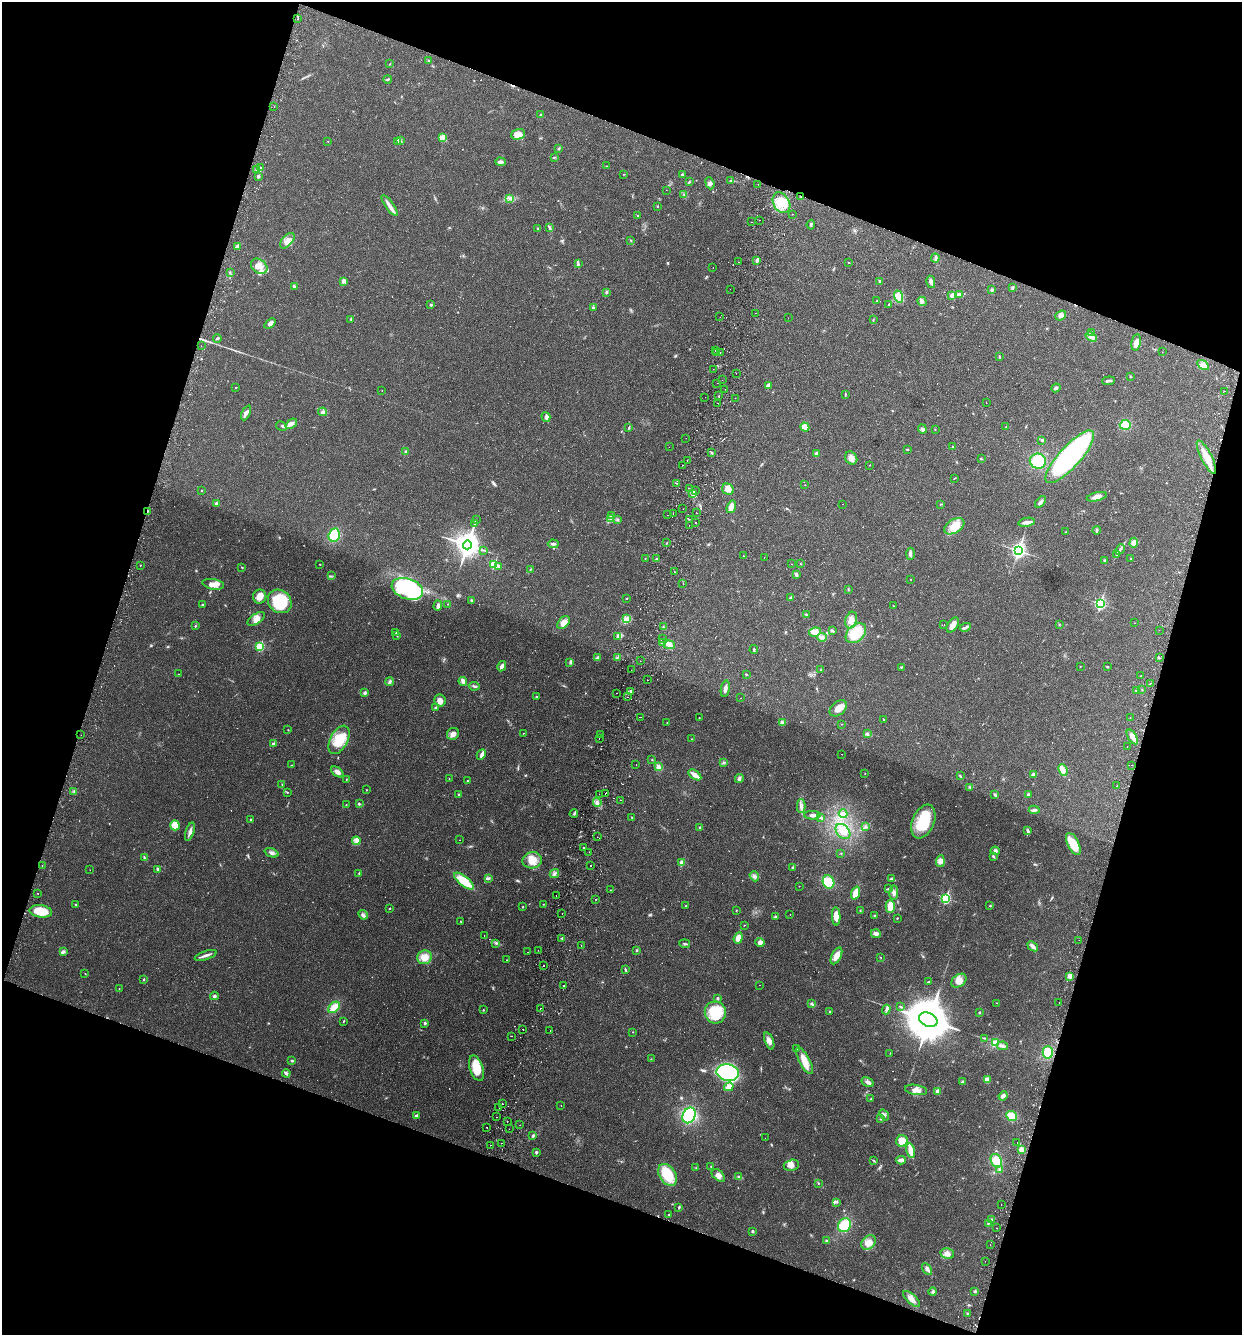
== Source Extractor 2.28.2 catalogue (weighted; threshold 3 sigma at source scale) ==
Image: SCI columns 189-5146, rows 26-5357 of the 5462 x 5379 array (HDU 1 of 3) = the unmasked area's bounding box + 8 px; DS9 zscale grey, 4 x 4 block average (1 PNG px = mean of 4 x 4 image px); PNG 1244 x 1337 px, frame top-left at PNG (2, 2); each listed source drawn as its Kron ellipse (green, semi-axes under 4 px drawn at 4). Shown black and unused: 38% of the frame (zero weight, under 2 of 3 exposures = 3% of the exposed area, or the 3 px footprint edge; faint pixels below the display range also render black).
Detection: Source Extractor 2.28.2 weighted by HDU 2 'WHT'. Background 0.0469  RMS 0.0048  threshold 0.0215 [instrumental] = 3 sigma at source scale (4.5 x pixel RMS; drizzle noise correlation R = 1.50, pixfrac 1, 0.05/0.05 arcsec/px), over >= 5 px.
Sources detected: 701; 4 too faint to see at this stretch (4 x 4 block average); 1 inside a brighter object's white glare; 23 cosmic-ray / hot-pixel residue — neither listed nor drawn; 8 coinciding with a brighter row at this scale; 25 inside a brighter listed object's ellipse — not listed separately; of the other 640, all 500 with FLUX_AUTO >= 0.871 (the completeness limit of this list) listed and drawn (140 fainter detections not listed), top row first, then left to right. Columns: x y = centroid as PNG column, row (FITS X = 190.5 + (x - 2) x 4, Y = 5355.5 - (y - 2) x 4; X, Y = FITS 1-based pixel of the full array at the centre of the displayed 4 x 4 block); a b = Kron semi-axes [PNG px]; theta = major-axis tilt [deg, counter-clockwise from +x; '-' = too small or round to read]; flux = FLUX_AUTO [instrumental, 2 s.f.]
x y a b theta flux
298 19 2 2 - 1.2
428 60 2 2 - 1.1
390 64 3 2 - 1.2
388 79 4 2 - 3.4
274 107 2 2 - 1.6
541 115 3 2 - 3.4
518 134 7 5 19 23
443 137 3 2 - 4.6
328 141 2 2 - 1.1
400 141 2 2 - 0.93
397 142 3 2 - 2.6
559 148 2 2 - 2.4
554 157 2 2 - 1.1
500 162 5 3 - 8.3
606 166 2 2 - 1.3
260 168 2 2 - 2.8
257 170 3 2 - 3.2
624 174 2 2 - 0.98
682 174 2 2 - 7.8
258 177 2 2 - 10
731 181 4 2 - 2.9
689 182 2 2 - 2
710 183 6 4 -69 7.1
758 184 2 2 - 1.6
666 190 2 2 - 1.7
684 194 3 2 - 1.4
801 197 3 2 - 2.7
510 198 3 2 - 4.7
781 203 11 8 -59 54
389 205 12 3 -54 17
657 206 2 2 - 2.2
792 214 2 2 - 0.99
637 216 2 2 - 1.6
760 220 2 2 - 1.5
752 222 2 2 - 4.4
811 225 5 2 - 3.4
549 227 2 2 - 1.6
537 228 2 2 - 1.2
631 240 3 2 - 1.7
287 241 9 5 49 20
237 246 4 3 - 7.9
935 258 4 2 - 4.5
757 260 2 2 - 27
738 262 2 2 - 1.9
849 262 2 2 - 1.7
579 264 2 2 - 1.6
259 266 9 6 -36 21
713 267 2 2 - 0.9
230 273 3 2 - 1.8
344 281 4 3 - 5.7
879 281 3 2 - 2.6
931 282 6 3 -77 8.5
294 287 3 2 - 5.7
1012 288 4 2 - 3.7
730 289 2 2 - 6.7
992 290 3 2 - 5.3
606 292 3 2 - 3.8
952 295 2 2 - 25
959 295 3 2 - 14
898 296 6 4 -72 24
877 301 4 2 - 2.1
922 301 5 3 - 7.2
889 304 3 2 - 3.1
431 305 3 2 - 2.4
593 308 2 2 - 8
755 313 2 2 - 1.4
1061 315 6 4 39 11
720 317 2 2 - 1
788 318 2 2 - 1.1
351 319 2 2 - 4.4
873 320 2 2 - 1.3
270 323 6 4 37 11
1092 332 2 2 - 1.3
1091 336 6 3 -35 8
217 338 4 2 - 4.7
1136 342 8 5 80 15
201 346 2 2 - 1
715 351 2 2 - 3.1
716 352 2 2 - 10
1162 352 2 2 - 1
720 353 2 2 - 2.6
999 357 3 2 - 2.7
1203 365 6 4 -32 13
713 369 2 2 - 1.3
736 373 2 2 - 2.1
1130 376 2 2 - 1.6
722 380 2 2 - 0.89
1109 381 6 2 5 6.4
717 383 2 2 - 1.2
768 385 2 2 - 22
236 388 2 2 - 1.2
1056 388 4 3 - 6.7
725 389 2 2 - 0.89
382 391 2 2 - 1.2
1224 391 2 2 - 1.2
845 394 3 2 - 2
718 396 2 2 - 0.96
705 397 2 2 - 0.97
735 398 2 2 - 1.8
718 403 2 2 - 5.2
986 403 2 2 - 1.3
323 412 4 4 - 6.8
246 413 8 3 64 9.6
546 417 5 3 - 6.1
291 424 6 4 39 10
1125 425 5 5 - 42
281 426 6 2 -30 3.7
805 427 5 4 - 21
1006 427 2 2 - 1.1
629 428 4 2 - 2.2
922 429 4 3 - 5.5
935 429 2 2 - 1.5
686 438 2 2 - 1
1042 440 2 2 - 3.5
669 447 2 2 - 1
953 447 3 2 - 4.1
907 449 2 2 - 2.2
406 451 2 2 - 2.1
711 453 3 2 - 2.3
816 453 3 2 - 6.6
1070 457 34 10 48 560
1206 457 18 5 -63 49
851 458 7 5 -52 16
981 459 2 2 - 4.3
687 461 2 2 - 5.4
1038 461 8 7 - 78
683 465 2 2 - 1.8
870 465 2 2 - 1.1
954 478 2 2 - 1.6
676 483 2 2 - 3.1
805 485 2 2 - 1
689 488 2 2 - 8.3
728 489 6 5 - 22
201 490 2 2 - 2.8
695 491 2 2 - 1.6
693 494 3 2 - 3.7
1097 497 10 4 13 16
1041 502 7 3 49 9.3
216 504 2 2 - 13
843 504 2 2 - 0.9
941 504 3 2 - 1.4
731 507 6 4 71 23
683 509 2 2 - 1.3
148 511 2 2 - 3.7
673 513 2 2 - 1.4
696 513 2 2 - 3.3
611 515 3 2 - 3.3
667 515 2 2 - 0.98
610 519 3 3 - 4.8
689 519 2 2 - 2.5
476 520 2 2 - 0.97
617 520 3 2 - 2.2
695 522 2 2 - 0.95
1027 522 8 3 10 13
475 524 2 2 - 1.3
689 525 2 2 - 1.8
954 526 11 6 33 37
1096 530 4 2 - 3.8
1066 532 2 2 - 1.3
334 535 7 5 69 83
667 543 2 2 - 1.5
1134 543 5 4 - 17
553 544 5 3 - 5.6
467 545 4 4 - 3400
1120 549 6 2 48 5.6
483 550 2 2 - 0.88
1018 550 3 3 - 870
910 554 6 3 89 6.5
1116 554 3 2 - 2.8
743 556 2 2 - 1.3
764 557 2 2 - 2.4
645 558 2 2 - 0.99
656 559 2 2 - 1.8
1131 559 2 2 - 1.1
1104 560 2 2 - 3.7
320 564 3 2 - 1.1
494 564 2 2 - 170
792 564 2 2 - 1
801 564 3 2 - 1.1
140 565 2 2 - 1.4
499 566 2 2 - 2.3
242 567 2 2 - 1.5
530 569 2 2 - 1.4
674 571 2 2 - 2.8
796 574 3 2 - 7.7
331 576 2 2 - 1.1
911 579 2 2 - 1
213 584 11 5 -10 20
683 584 2 2 - 1.2
407 589 16 10 -19 330
848 589 2 2 - 1
260 597 7 6 - 19
626 598 3 2 - 1.7
790 598 2 2 - 12
471 600 2 2 - 2.4
280 601 13 11 -45 120
1100 603 3 2 - 400
202 604 2 2 - 4.3
448 604 2 2 - 1.2
438 606 5 3 - 7.9
893 606 2 2 - 3.6
806 615 2 2 - 1.7
256 619 10 5 34 17
626 619 3 3 - 6.3
851 620 8 5 75 20
563 623 7 5 47 25
1134 623 2 2 - 2.3
1059 624 2 2 - 1
944 625 2 2 - 1.2
953 625 8 5 57 16
195 626 2 2 - 3.2
663 627 2 2 - 1.7
965 627 6 2 26 5.9
1159 630 2 2 - 1.8
832 631 4 2 - 2.8
815 632 6 4 8 19
396 633 2 2 - 0.99
856 633 12 8 45 81
397 636 3 2 - 2
618 637 4 3 - 6.9
822 637 5 3 - 8
662 638 2 2 - 1.4
662 643 2 2 - 4.9
669 645 5 3 - 12
260 647 2 2 - 180
754 650 4 2 - 3.7
617 657 3 2 - 2.6
597 658 2 2 - 26
1159 658 2 2 - 2.5
640 661 2 2 - 4.1
570 662 3 2 - 2.3
502 666 5 3 - 11
1080 666 2 2 - 0.87
901 667 3 2 - 2.3
1107 667 3 2 - 2.3
631 670 2 2 - 2.4
821 670 2 2 - 2
178 674 2 2 - 1.7
746 674 3 2 - 2
1141 676 2 2 - 0.89
647 680 2 2 - 1.9
463 681 4 3 - 12
389 682 4 3 - 5.2
1150 683 2 2 - 2.5
474 686 5 2 - 5.1
725 689 8 3 78 13
1136 690 4 2 - 3
1142 690 2 2 - 1.1
631 691 3 2 - 5.5
365 693 2 2 - 17
617 693 2 2 - 4.4
536 697 2 2 - 3.3
628 697 2 2 - 1
741 698 2 2 - 1.1
440 701 6 6 - 19
436 707 3 2 - 2.7
838 708 10 6 40 24
640 717 2 2 - 1.3
699 717 2 2 - 1
1130 718 2 2 - 1.3
883 719 2 2 - 3.8
783 722 2 2 - 2.5
667 723 2 2 - 1
841 724 2 2 - 1.1
288 730 2 2 - 1.2
523 733 2 2 - 0.88
453 734 6 5 - 14
600 734 2 2 - 0.95
867 734 4 2 - 4.8
81 735 2 2 - 1.6
1132 737 8 4 -58 15
599 739 2 2 - 0.95
692 739 3 2 - 1.2
339 740 15 8 62 60
273 744 2 2 - 19
1127 746 2 2 - 1.1
842 754 2 2 - 0.94
481 755 5 4 - 7.6
652 760 2 2 - 1.7
723 762 3 3 - 3.2
636 764 2 2 - 1.1
292 765 2 2 - 0.98
1132 765 2 2 - 2.7
658 767 4 3 - 16
1063 770 6 3 -67 11
337 772 7 4 -37 14
865 773 2 2 - 1
695 775 7 3 -34 21
1033 775 3 3 - 9.8
960 776 3 2 - 2.6
739 778 5 3 - 7.4
346 779 2 2 - 1.4
449 779 2 2 - 1.1
467 781 2 2 - 1.6
282 785 2 2 - 1.6
1117 786 2 2 - 3.8
970 787 2 2 - 2.3
367 790 2 2 - 1
74 791 2 2 - 1.8
287 792 2 2 - 1.5
605 793 2 2 - 1.5
458 794 2 2 - 3.4
599 794 2 2 - 2.2
1028 794 4 3 - 4.8
995 795 3 3 - 3.4
620 800 2 2 - 2.3
597 802 4 3 - 6.6
359 804 4 2 - 2.5
346 805 2 2 - 1.1
801 806 7 3 -89 9.9
1034 810 5 2 - 8.2
574 814 4 2 - 3.2
843 814 4 3 - 6.4
812 815 8 3 -2 10
820 817 4 2 - 4.2
632 818 3 2 - 1.6
251 820 2 2 - 1.9
923 821 18 11 67 110
175 825 5 4 - 34
865 826 2 2 - 1.1
700 828 2 2 - 9.6
843 831 8 6 -46 29
1028 831 4 2 - 5.7
190 832 9 2 72 11
597 837 2 2 - 2.1
460 840 2 2 - 0.93
356 841 4 3 - 7.6
1073 844 12 5 -64 61
584 848 2 2 - 3.3
995 851 5 4 - 7.6
589 852 2 2 - 1.9
271 853 7 4 -21 9.7
841 853 2 2 - 1.7
993 856 4 2 - 3.4
144 858 3 2 - 3.2
532 860 10 8 11 34
940 861 6 4 86 14
682 863 2 2 - 52
42 866 2 2 - 4.6
591 866 2 2 - 20
792 868 2 2 - 7.2
158 869 4 2 - 5
90 870 2 2 - 1.2
359 874 4 2 - 3.1
554 874 5 2 - 5.6
754 876 5 4 - 8.1
488 878 3 2 - 4
891 879 3 2 - 5.3
464 881 12 5 -39 70
828 882 7 5 -66 53
799 886 2 2 - 0.91
888 889 2 2 - 2.2
611 890 2 2 - 0.92
38 893 2 2 - 2.1
855 893 7 3 70 34
894 893 7 4 86 10
556 895 2 2 - 1.1
946 898 3 2 - 290
596 899 2 2 - 1.1
76 904 2 2 - 1.1
543 904 2 2 - 1.3
686 906 2 2 - 1.5
890 906 6 4 90 31
990 906 2 2 - 4.4
523 907 2 2 - 2.3
390 908 2 2 - 4.9
736 910 2 2 - 1.8
860 910 3 2 - 2
41 911 11 6 -7 57
562 913 2 2 - 1.3
790 914 2 2 - 0.99
363 915 5 2 - 5.7
874 915 2 2 - 2.7
836 916 9 4 -88 30
775 917 4 2 - 3.5
897 918 2 2 - 1.8
461 922 2 2 - 1.3
744 925 2 2 - 1.2
876 934 5 4 - 10
484 936 2 2 - 4.5
562 938 2 2 - 2.3
738 938 6 4 68 25
1079 940 2 2 - 1.3
760 942 4 4 - 7.8
496 943 2 2 - 2.6
685 944 5 2 - 4
581 945 2 2 - 1.9
1033 946 6 3 -40 11
538 950 2 2 - 0.95
637 950 2 2 - 2
63 952 4 2 - 4.5
528 952 2 2 - 2.2
206 955 11 2 18 11
836 956 9 4 64 26
424 957 7 7 - 33
881 957 2 2 - 1.2
506 960 2 2 - 2.9
544 965 2 2 - 27
625 970 4 2 - 2.9
85 973 2 2 - 1.3
1070 976 4 3 - 12
144 979 2 2 - 6.5
959 981 8 6 37 23
928 982 4 2 - 2
759 985 2 2 - 1.2
564 986 2 2 - 3
119 989 2 2 - 0.93
214 996 4 3 - 4.2
717 998 3 2 - 3.3
1059 1002 2 2 - 1.2
997 1003 2 2 - 1.4
812 1004 3 3 - 3.9
334 1007 6 4 42 27
901 1007 3 2 - 1.9
540 1008 2 2 - 4.4
483 1010 2 2 - 3.2
886 1010 5 3 - 5.8
830 1012 2 2 - 2.2
979 1012 2 2 - 2.7
715 1013 11 10 - 120
928 1020 9 6 -24 18000
344 1021 3 2 - 2
425 1023 3 2 - 3.7
523 1029 2 2 - 5.4
550 1030 2 2 - 2
632 1032 2 2 - 0.92
511 1036 2 2 - 3
984 1038 2 2 - 1.5
769 1041 9 4 -70 13
996 1042 3 3 - 16
1003 1046 5 3 - 6.6
796 1049 2 2 - 1.4
1048 1052 6 5 - 40
890 1053 2 2 - 0.95
651 1059 2 2 - 1.1
292 1061 3 2 - 3.9
804 1061 15 5 -62 39
476 1068 13 6 -72 63
286 1073 4 2 - 10
728 1073 11 8 -9 350
987 1080 4 3 - 17
868 1082 6 3 -30 9.7
963 1082 4 3 - 5.4
729 1087 5 3 - 29
916 1090 11 5 -10 18
938 1091 3 3 - 8.9
1003 1096 5 3 - 9
871 1099 3 2 - 2.5
502 1104 2 2 - 2.3
561 1105 2 2 - 1.2
499 1107 2 2 - 4.3
689 1115 8 6 63 160
884 1115 6 3 -52 5.6
416 1116 2 2 - 5
1012 1116 5 5 - 37
496 1117 2 2 - 1.2
880 1119 3 2 - 1.6
507 1121 2 2 - 1.5
520 1125 2 2 - 1.2
487 1127 2 2 - 0.99
509 1129 2 2 - 0.89
533 1136 4 2 - 4
765 1138 2 2 - 0.89
902 1141 6 6 - 39
501 1143 2 2 - 1.8
1017 1143 2 2 - 1.7
490 1145 2 2 - 1.9
1021 1149 3 3 - 13
911 1151 7 3 -77 47
536 1152 2 2 - 5.6
873 1160 2 2 - 1.6
901 1160 4 3 - 13
996 1161 7 5 -64 48
791 1165 8 5 14 18
711 1167 2 2 - 1.9
696 1168 2 2 - 0.97
1000 1170 3 3 - 8.5
667 1175 12 8 -55 80
718 1175 7 5 -42 14
739 1177 4 2 - 2.9
818 1183 2 2 - 1.9
837 1202 2 2 - 1.9
1001 1205 2 2 - 1.3
679 1207 3 2 - 2.7
669 1215 3 2 - 2.1
991 1219 2 2 - 2.3
988 1223 2 2 - 2.5
845 1225 7 6 - 74
997 1228 2 2 - 1
753 1231 2 2 - 5.7
826 1240 3 2 - 3.3
869 1243 8 6 45 25
990 1244 2 2 - 0.88
947 1254 7 5 -13 13
985 1261 2 2 - 1.1
927 1269 6 4 -60 11
975 1291 2 2 - 10
933 1292 4 3 - 5.5
912 1299 10 4 -41 16
967 1314 2 2 - 2.2
Overlapping masked pixels (flux is a lower limit): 2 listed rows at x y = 801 197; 148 511
Diffuse or blended objects may show on this block-average render without a row.